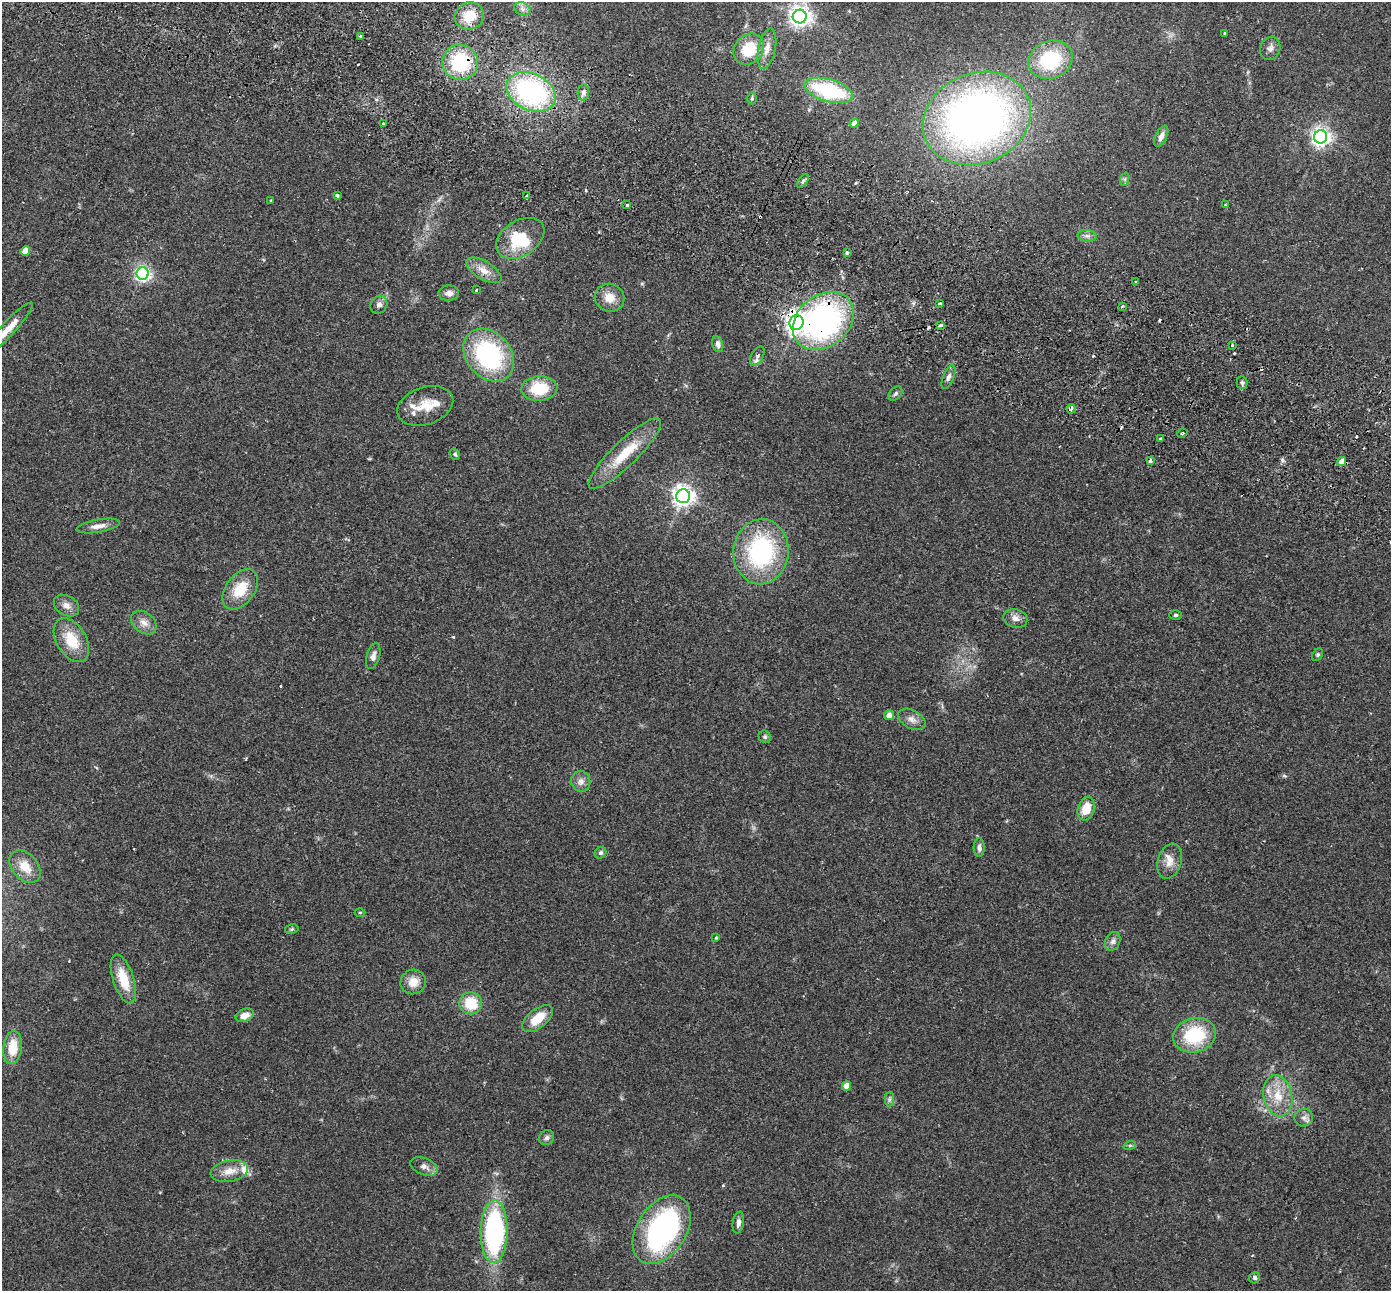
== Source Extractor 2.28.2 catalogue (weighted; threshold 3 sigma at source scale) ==
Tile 11 of 4 x 4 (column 3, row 3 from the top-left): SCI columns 2804-4192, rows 1485-2773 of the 5610 x 5679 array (HDU 1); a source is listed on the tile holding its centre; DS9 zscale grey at full resolution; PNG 1393 x 1293 px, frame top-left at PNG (2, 2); each listed source drawn as its Kron ellipse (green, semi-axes under 4 px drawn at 4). Shown black and unused: <1% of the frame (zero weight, under 2 of 3 exposures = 3% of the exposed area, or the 3 px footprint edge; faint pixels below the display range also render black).
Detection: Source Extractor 2.28.2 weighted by HDU 2 'WHT'; one run over the whole footprint, this tile lists its part. Background 0.109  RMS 0.0092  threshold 0.0414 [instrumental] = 3 sigma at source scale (4.5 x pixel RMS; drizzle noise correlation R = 1.50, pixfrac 1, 0.05/0.05 arcsec/px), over >= 5 px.
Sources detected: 114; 1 inside a brighter object's white glare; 8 cosmic-ray / hot-pixel residue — neither listed nor drawn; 3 inside a brighter listed object's ellipse — not listed separately; the other 102 listed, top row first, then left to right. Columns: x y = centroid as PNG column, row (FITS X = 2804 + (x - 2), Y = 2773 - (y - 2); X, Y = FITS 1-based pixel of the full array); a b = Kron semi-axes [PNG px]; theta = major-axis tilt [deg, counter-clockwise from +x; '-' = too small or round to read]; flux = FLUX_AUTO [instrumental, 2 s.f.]
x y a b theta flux
522 9 8 6 -21 3.7
469 16 15 13 23 22
800 17 7 7 - 560
1225 34 3 3 - 1.2
360 36 3 3 - 2.5
1270 48 12 10 70 4.6
749 49 17 14 49 30
767 49 20 8 78 9.3
1051 60 22 18 23 57
460 62 18 17 - 59
829 90 25 11 -16 80
531 92 26 18 -25 160
583 93 8 6 88 3.3
752 99 6 5 - 1.4
977 118 55 45 23 530
854 123 4 4 - 9.4
383 124 3 3 - 2.4
1161 136 11 5 65 5.2
1321 137 6 6 - 420
1125 179 7 4 72 1.8
803 181 8 4 54 2.1
527 195 3 3 - 2.4
337 196 3 3 - 3
270 200 3 2 - 0.78
627 205 4 3 - 4.1
1226 205 4 3 - 0.84
1087 236 9 6 -8 3.1
520 238 26 17 33 40
25 251 5 4 - 16
847 253 3 3 - 1.5
484 270 20 9 -31 9.3
143 273 6 6 - 260
1136 281 3 3 - 1.1
476 290 3 2 - 2.7
449 293 10 7 3 4.6
610 298 15 13 -26 12
940 303 3 3 - 2.1
379 305 9 8 - 3.8
1122 307 3 2 - 1
823 321 33 25 40 220
796 322 7 7 - 550
940 325 3 3 - 12
9 328 34 7 47 15
718 344 8 5 -76 4.2
1232 345 3 3 - 2.6
489 355 29 22 -49 110
757 356 10 6 58 3.8
948 377 12 5 67 3.4
1242 383 6 5 - 1.9
539 388 18 12 2 30
895 394 8 5 46 2.2
425 406 29 18 19 21
1071 409 5 3 - 3.1
1182 433 5 3 - 1.3
1161 439 3 3 - 4.8
625 453 49 12 44 33
455 454 6 5 - 1.5
1150 461 3 3 - 3.3
1341 462 5 4 - 6.9
683 496 7 7 - 580
98 526 22 6 10 6.8
761 552 32 27 84 110
240 589 23 14 53 24
67 606 13 9 -31 6.1
1175 615 6 4 2 1.5
1015 618 12 9 -16 5.7
144 623 14 10 -37 7.2
71 640 24 15 -59 25
1318 655 7 5 56 1.4
373 656 13 6 74 4.6
889 715 5 5 - 6.8
912 719 15 9 -28 5.9
765 737 6 5 - 1.9
581 781 10 9 - 5.3
1086 808 12 8 72 17
979 847 9 5 -90 3.4
601 853 6 5 - 2.4
1170 861 18 11 72 9.8
25 867 18 13 -48 16
360 912 5 3 - 0.83
292 929 7 5 13 1.4
716 938 4 3 - 0.94
1113 941 10 7 63 3.5
123 979 25 10 -72 24
413 982 13 12 - 11
471 1003 11 11 - 25
245 1015 9 6 23 8.3
538 1019 18 9 39 19
1195 1035 22 17 14 49
13 1048 16 9 84 19
846 1086 5 4 - 12
1278 1096 21 14 -79 21
889 1099 7 4 89 2.1
1304 1118 9 8 - 4.1
547 1138 8 7 - 2.5
1130 1145 6 4 19 1.3
424 1166 14 8 -21 5.2
229 1171 19 10 10 12
738 1223 11 5 81 3.9
662 1230 38 24 57 200
494 1232 31 13 89 180
1255 1278 6 5 - 2.2
Overlapping masked pixels (flux is a lower limit): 3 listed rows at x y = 460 62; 823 321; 796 322
Isophote crosses this tile's border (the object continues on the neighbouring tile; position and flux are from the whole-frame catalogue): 1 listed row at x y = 9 328